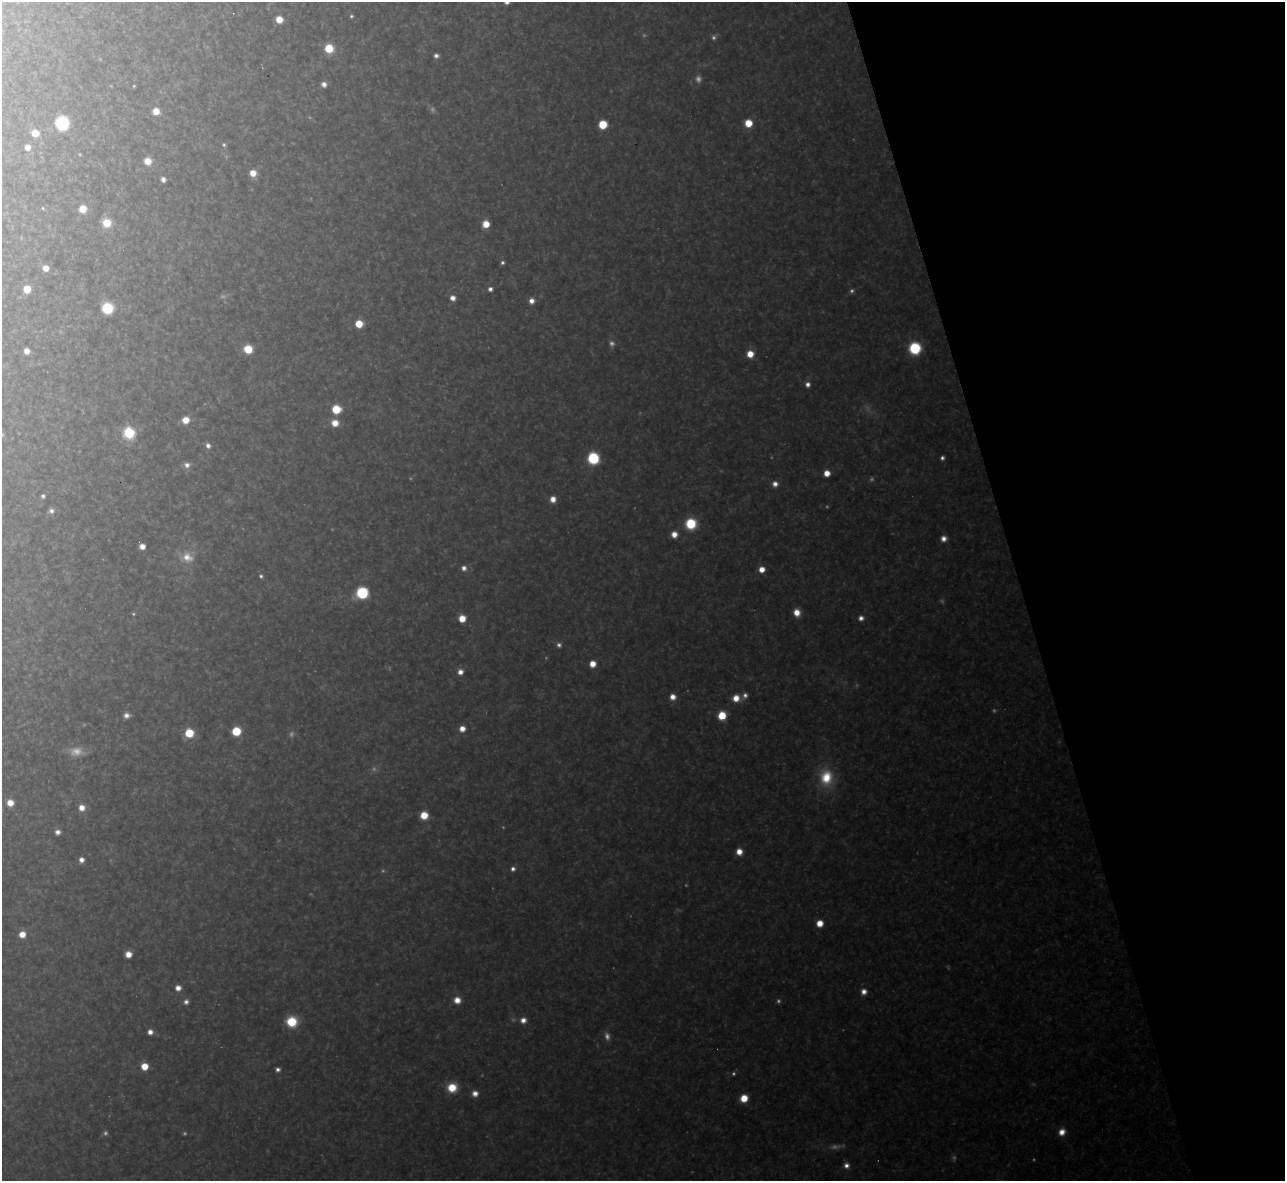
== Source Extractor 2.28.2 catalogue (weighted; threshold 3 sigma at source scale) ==
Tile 12 of 4 x 4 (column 4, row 3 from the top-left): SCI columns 3851-5133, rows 1321-2499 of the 5133 x 5116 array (HDU 1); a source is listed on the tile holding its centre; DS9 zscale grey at full resolution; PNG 1287 x 1183 px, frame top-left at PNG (2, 2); no overlay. Shown black and unused: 21% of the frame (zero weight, under 3 of 4 exposures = <1% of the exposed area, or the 3 px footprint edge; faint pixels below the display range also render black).
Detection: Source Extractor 2.28.2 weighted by HDU 2 'WHT'; one run over the whole footprint, this tile lists its part. Background 0.318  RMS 0.019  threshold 0.0847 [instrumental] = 3 sigma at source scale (4.5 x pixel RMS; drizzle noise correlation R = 1.50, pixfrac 1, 0.05/0.05 arcsec/px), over >= 5 px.
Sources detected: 129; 36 too faint to see at this stretch — not listed; the other 93 listed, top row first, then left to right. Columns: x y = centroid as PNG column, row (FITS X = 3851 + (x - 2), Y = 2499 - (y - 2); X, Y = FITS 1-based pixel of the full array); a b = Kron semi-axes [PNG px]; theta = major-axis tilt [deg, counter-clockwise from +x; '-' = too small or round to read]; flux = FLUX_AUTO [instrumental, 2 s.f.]
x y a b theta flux
351 16 4 4 - 4.2
279 19 6 6 - 33
329 48 7 7 - 69
436 56 5 4 - 8.3
324 84 5 5 - 13
134 86 3 3 - 2.1
156 111 6 6 - 30
62 123 7 7 - 330
748 123 6 6 - 50
603 124 6 6 - 72
35 133 6 6 - 35
224 145 6 5 - 4.1
27 147 5 5 - 19
148 161 6 6 - 36
253 173 7 6 - 28
163 179 5 4 - 10
43 208 5 4 - 2.5
83 209 6 6 - 40
107 223 8 8 - 47
486 224 6 6 - 37
46 268 6 6 - 20
27 289 6 6 - 41
490 289 5 4 - 8.5
453 298 5 5 - 15
531 301 6 5 - 15
107 308 8 8 - 130
359 324 6 6 - 52
915 348 8 8 - 160
248 349 6 6 - 66
27 351 5 5 - 18
750 354 7 7 - 33
808 384 6 6 - 11
336 409 7 6 - 71
185 420 7 7 - 32
335 423 8 7 - 28
129 433 7 6 - 250
208 445 7 6 - 11
593 458 9 9 - 120
942 458 5 4 - 6.4
187 465 8 7 - 13
827 473 5 5 - 27
775 484 7 6 - 13
43 496 4 4 - 5.3
553 499 7 6 - 20
51 511 7 7 - 9.4
691 524 10 10 - 89
674 534 6 6 - 22
944 539 6 6 - 14
142 546 5 5 - 19
187 557 22 17 1 45
464 568 7 6 - 10
762 569 5 5 - 27
261 576 5 4 - 5
362 593 10 9 - 120
797 612 7 7 - 27
462 618 6 6 - 37
861 618 6 6 - 11
559 645 6 6 - 7.3
592 664 6 5 - 28
460 672 7 7 - 15
745 695 8 6 61 9.6
673 697 7 7 - 19
736 698 8 7 - 28
126 715 7 5 3 12
722 715 6 6 - 62
462 729 6 6 - 20
236 731 6 6 - 92
189 733 7 7 - 74
826 777 23 18 -84 85
10 803 6 6 - 26
82 808 7 6 - 20
424 815 6 6 - 50
58 832 5 5 - 11
739 852 6 6 - 24
81 860 6 5 - 13
513 869 6 6 - 8.5
820 923 6 6 - 31
22 934 6 6 - 28
128 954 5 5 - 24
178 988 6 5 - 17
864 992 7 6 - 15
457 1000 7 7 - 25
186 1002 7 6 - 8.9
523 1020 7 7 - 16
292 1022 9 8 - 88
150 1032 5 5 - 14
144 1066 6 6 - 37
278 1069 5 4 - 7.7
452 1087 9 9 - 58
475 1093 6 6 - 16
744 1098 6 6 - 45
1062 1132 8 7 - 22
846 1165 7 7 - 12